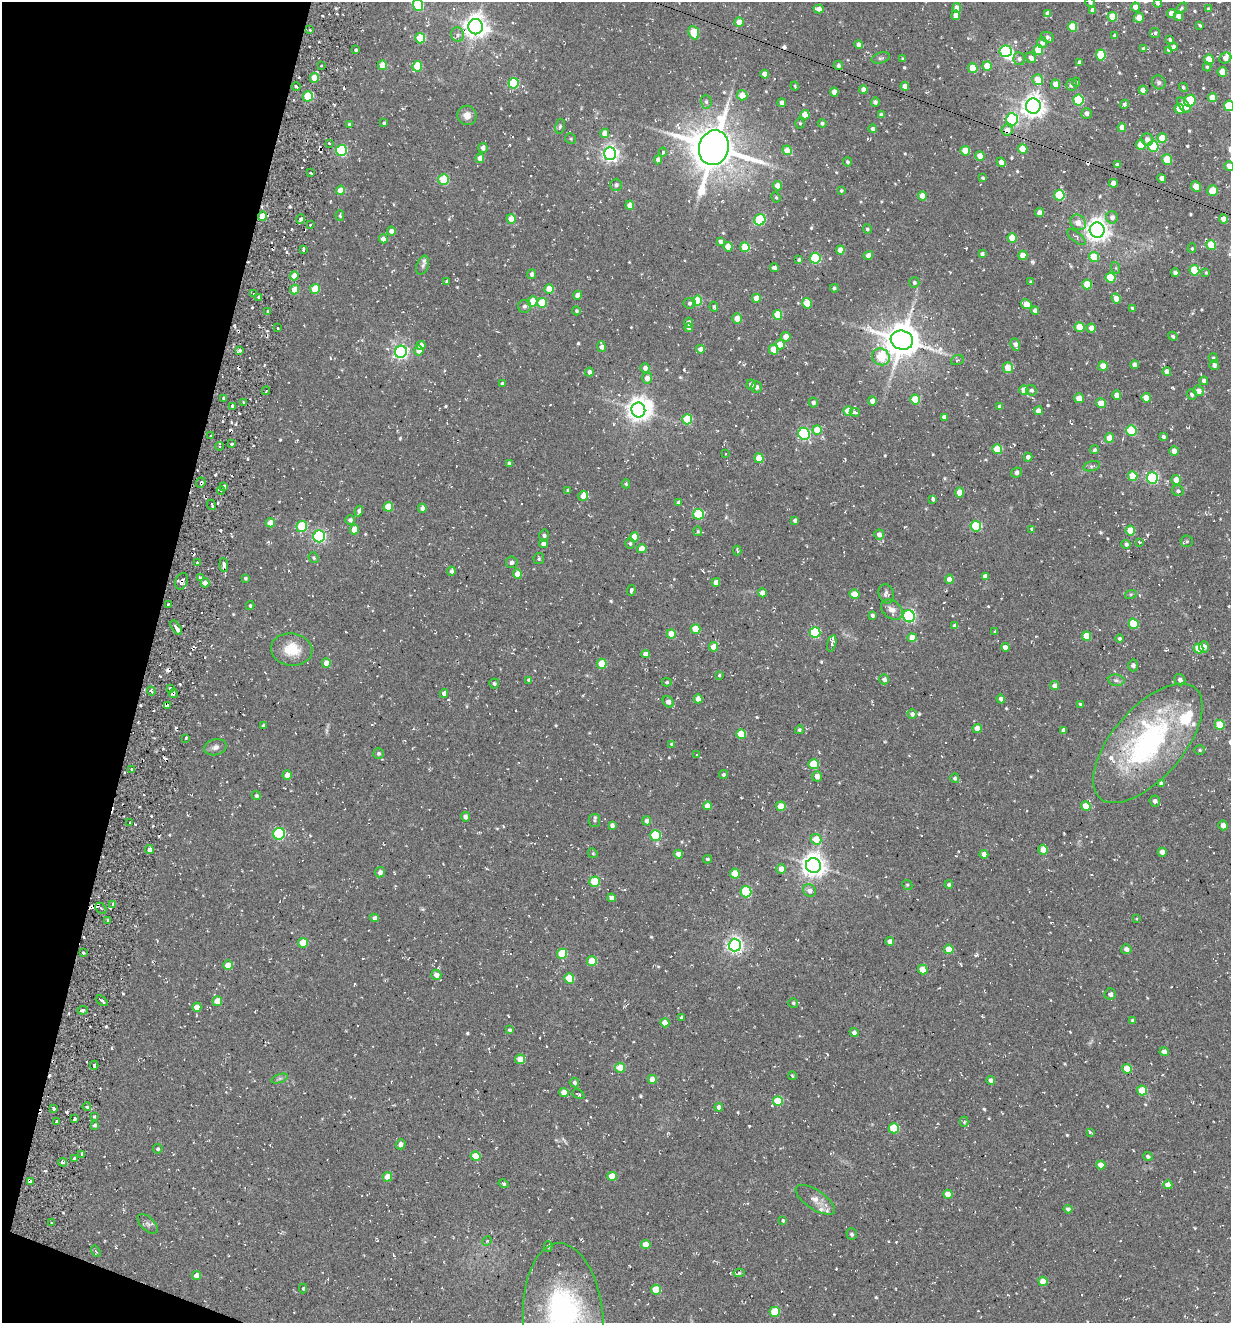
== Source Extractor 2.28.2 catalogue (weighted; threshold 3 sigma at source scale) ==
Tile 9 of 4 x 4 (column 1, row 3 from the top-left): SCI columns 256-1484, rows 1343-2663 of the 5354 x 5304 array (HDU 1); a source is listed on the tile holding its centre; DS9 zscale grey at full resolution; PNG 1233 x 1325 px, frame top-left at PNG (2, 2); each listed source drawn as its Kron ellipse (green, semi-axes under 4 px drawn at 4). Shown black and unused: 13% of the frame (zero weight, under 2 of 3 exposures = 3% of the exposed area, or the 3 px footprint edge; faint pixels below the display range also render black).
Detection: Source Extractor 2.28.2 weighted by HDU 2 'WHT'; one run over the whole footprint, this tile lists its part. Background 0.0885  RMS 0.013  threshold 0.0569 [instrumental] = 3 sigma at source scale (4.5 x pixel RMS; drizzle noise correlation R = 1.50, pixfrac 1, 0.05/0.05 arcsec/px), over >= 5 px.
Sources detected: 697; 1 too faint to see at this stretch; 2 inside a brighter object's white glare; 26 cosmic-ray / hot-pixel residue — neither listed nor drawn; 12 inside a brighter listed object's ellipse — not listed separately; of the other 656, all 500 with FLUX_AUTO >= 1.6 (the completeness limit of this list) listed and drawn (156 fainter detections not listed), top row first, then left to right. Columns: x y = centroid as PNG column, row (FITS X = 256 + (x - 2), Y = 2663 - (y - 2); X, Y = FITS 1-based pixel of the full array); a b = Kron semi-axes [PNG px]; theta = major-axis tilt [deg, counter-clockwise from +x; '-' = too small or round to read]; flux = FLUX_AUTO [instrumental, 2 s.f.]
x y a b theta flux
1090 2 5 4 - 3
1158 3 4 4 - 3.2
418 5 5 5 - 84
1135 7 4 4 - 8.4
957 8 5 4 - 11
1181 8 7 4 41 1.8
819 9 5 4 - 7.6
1208 9 4 3 - 1.7
1093 10 4 4 - 6.4
1048 13 4 4 - 4.6
1171 13 4 4 - 9.7
956 15 5 4 - 8.9
1179 16 5 4 - 7.4
1112 17 5 4 - 33
1139 18 5 5 - 10
739 22 4 4 - 15
1200 25 4 3 - 2.4
475 27 7 7 - 1100
1073 27 5 4 - 38
310 30 3 3 - 1.6
694 33 7 5 -67 42
1155 33 5 5 - 2.4
458 35 7 6 - 4.2
1115 36 4 3 - 2.9
1047 37 7 5 -24 5.2
420 38 5 5 - 57
1170 40 3 3 - 2.1
1042 42 5 5 - 5.5
859 45 4 4 - 6
1173 47 4 4 - 4.3
1143 48 4 4 - 2.2
356 50 3 3 - 2.1
1038 50 5 5 - 45
1169 50 4 4 - 3.6
1006 51 6 5 - 130
1101 55 5 5 - 49
881 58 9 5 14 2.8
1031 58 5 5 - 6.8
1225 58 6 5 - 8.1
903 59 3 3 - 2.4
1019 59 6 6 - 3.5
1209 59 5 4 - 29
1079 62 3 3 - 3.6
383 65 5 4 - 27
838 65 5 4 - 3.4
321 66 3 2 - 1.7
417 66 5 5 - 40
987 66 5 4 - 33
1207 67 4 4 - 1.7
973 68 5 4 - 29
1222 72 5 5 - 12
764 74 4 4 - 9.9
314 78 5 4 - 15
1038 80 5 5 - 24
1076 82 5 4 - 1.6
1159 82 7 6 - 3
513 83 5 5 - 74
1056 84 5 4 - 12
1071 85 5 5 - 2.9
795 86 4 3 - 2
905 86 4 4 - 10
296 87 4 2 - 1.7
1183 87 5 4 - 1.8
864 90 4 4 - 10
1143 90 4 4 - 8.4
834 92 4 4 - 11
742 95 5 5 - 22
308 96 5 5 - 49
1212 98 4 4 - 15
1078 100 5 5 - 86
1190 101 6 5 - 58
706 102 7 5 -87 2.9
875 102 4 4 - 3.3
782 103 4 4 - 6.3
1124 104 5 4 - 2.8
1184 105 9 5 -52 18
1033 106 7 7 - 960
1229 106 5 5 - 55
1179 109 5 4 - 18
1086 113 5 5 - 5.5
467 115 9 9 - 9.7
805 115 5 4 - 20
881 115 4 4 - 4.5
1012 119 6 6 - 150
384 123 4 3 - 2.1
800 123 5 4 - 2.1
822 123 4 4 - 2.9
349 125 4 3 - 2.9
560 126 7 5 79 2.4
1122 127 4 4 - 8.8
873 129 4 3 - 4.2
1007 130 5 5 - 11
605 133 5 4 - 13
1162 138 5 4 - 23
571 139 5 5 - 1.9
1147 140 6 6 - 6.8
329 143 3 3 - 2.2
1141 145 5 5 - 24
1153 146 5 5 - 83
483 148 5 4 - 5.4
714 148 17 15 75 4900
1023 149 5 4 - 22
787 150 5 4 - 21
341 151 5 5 - 130
965 151 5 4 - 28
663 152 4 3 - 2.3
610 154 6 6 - 480
980 156 5 4 - 14
480 158 5 4 - 8.8
1167 159 5 5 - 37
658 160 4 4 - 6.5
847 162 5 4 - 2.2
1001 162 5 4 - 8.6
1117 165 4 4 - 4.2
1229 166 5 4 - 10
311 173 4 2 - 2.3
983 178 4 3 - 1.9
1162 178 4 4 - 8.3
444 180 5 5 - 66
1113 183 4 4 - 8.1
616 185 6 6 - 3.8
777 186 4 4 - 12
1196 187 5 4 - 15
340 190 5 4 - 14
1213 190 5 5 - 23
841 191 4 3 - 1.9
1059 195 5 5 - 66
922 196 5 4 - 14
776 197 5 4 - 1.7
630 205 4 4 - 14
1040 213 4 4 - 8.6
262 216 5 4 - 28
340 216 5 3 - 1.8
1112 217 6 6 - 5.6
301 219 4 4 - 3.8
511 219 5 4 - 19
1224 219 4 4 - 14
760 220 6 5 - 84
1078 222 8 7 - 9.8
310 225 3 2 - 1.8
867 229 5 4 - 2.4
1097 230 7 7 - 970
391 231 4 4 - 5.7
1076 237 11 5 -37 3.8
1012 238 5 4 - 26
383 239 4 4 - 8.1
720 241 4 4 - 5
1211 245 5 4 - 40
728 247 4 4 - 22
745 247 5 4 - 39
1192 248 5 4 - 1.6
303 250 3 3 - 2.8
840 250 4 4 - 14
982 254 4 3 - 3.5
868 255 5 4 - 6.7
1023 255 5 4 - 19
1094 257 5 5 - 31
815 258 5 5 - 95
799 260 3 3 - 2.2
423 265 10 6 69 3.5
774 268 4 4 - 4
1116 268 6 4 -71 1.6
1194 270 5 5 - 61
1175 273 4 4 - 4.1
1206 273 4 3 - 1.6
532 274 5 4 - 4.9
294 276 4 4 - 14
1110 278 5 5 - 43
447 282 3 3 - 2.5
1030 282 4 3 - 2
914 283 5 5 - 3.2
1087 284 5 4 - 33
834 288 4 3 - 2.6
294 289 5 4 - 14
315 289 5 5 - 33
549 289 5 4 - 27
253 294 3 3 - 2.8
578 295 4 4 - 10
258 297 3 3 - 1.8
756 298 4 4 - 17
1116 298 5 4 - 10
532 301 5 5 - 30
697 301 5 4 - 47
542 303 5 5 - 36
690 303 6 5 - 3
807 303 5 4 - 29
1026 304 6 4 -31 19
524 306 6 6 - 3.4
714 307 5 4 - 2.4
1133 309 4 3 - 3.7
268 311 3 3 - 3.8
576 311 4 4 - 2.6
1035 311 4 4 - 6.9
777 315 5 4 - 36
737 318 5 5 - 15
689 323 5 4 - 5.8
1079 327 5 5 - 28
278 328 3 3 - 2.8
689 328 4 4 - 8.6
1091 328 4 4 - 10
1173 336 5 3 - 2.1
786 337 5 4 - 12
902 340 11 9 -17 3100
780 344 5 4 - 21
421 345 4 4 - 9.1
1015 345 6 4 -68 5.6
602 347 5 4 - 6.1
700 349 4 4 - 7.5
240 350 4 4 - 2.6
419 350 5 4 - 12
773 350 5 4 - 23
401 352 6 6 - 310
881 357 9 8 - 56
1213 358 5 4 - 2.1
957 360 6 5 - 2.3
1135 365 4 4 - 6.5
1214 365 5 4 - 4.6
1103 366 5 4 - 19
645 368 5 5 - 5.2
1008 368 5 5 - 19
589 372 4 4 - 4.2
1167 372 4 4 - 9.2
647 378 5 5 - 7.6
1204 381 4 4 - 4.8
502 383 3 3 - 2.3
751 385 5 4 - 5.7
756 387 6 5 - 3.8
1024 390 5 4 - 24
1031 390 5 5 - 3
266 391 4 2 - 2.8
1198 391 5 5 - 10
1192 394 5 5 - 3.3
1117 395 4 4 - 13
224 398 4 3 - 4.6
1079 398 5 4 - 11
1146 398 5 4 - 19
915 399 5 5 - 46
872 401 4 4 - 10
243 402 3 2 - 2.3
813 403 5 4 - 3.5
1101 403 5 4 - 14
232 407 4 2 - 3.8
999 407 4 3 - 3.9
638 410 7 7 - 1000
848 411 5 4 - 22
1038 411 4 4 - 8.3
855 412 5 4 - 4
944 417 4 4 - 5.9
687 419 5 5 - 52
817 430 5 4 - 26
1131 430 5 5 - 61
804 434 6 5 - 150
211 436 3 3 - 2.8
1163 437 4 3 - 2.8
1109 438 5 4 - 15
232 444 3 3 - 3.6
219 446 4 3 - 23
997 449 5 5 - 41
1095 450 4 4 - 2.4
1174 451 5 4 - 7
726 453 3 3 - 2.4
1028 457 4 4 - 4.2
759 458 5 4 - 31
509 463 3 3 - 2.8
1092 466 9 5 15 2.6
1016 473 5 4 - 3.2
1133 476 5 5 - 32
1152 478 6 5 - 140
1176 480 5 4 - 15
201 483 5 4 - 2.2
626 484 4 4 - 1.7
224 487 3 3 - 4.8
221 490 4 3 - 2
568 490 3 3 - 1.8
1178 491 6 5 - 2.5
960 493 5 4 - 20
583 496 5 4 - 14
933 499 4 3 - 3
678 502 4 3 - 1.9
212 505 5 2 - 2.6
388 507 5 4 - 25
422 508 4 4 - 5.5
359 511 5 4 - 4.9
698 514 5 5 - 73
350 520 5 4 - 3.5
795 520 4 3 - 3.7
270 523 5 4 - 13
976 526 5 5 - 87
302 527 5 5 - 63
1032 529 4 3 - 2.3
354 530 5 4 - 15
1130 530 5 4 - 30
698 531 5 4 - 1.7
879 535 5 5 - 6.4
319 536 6 6 - 200
544 536 6 4 -87 2.3
634 537 5 4 - 19
1187 541 6 5 - 2.1
1139 542 3 2 - 2.1
630 543 5 4 - 2.4
543 544 4 4 - 5.6
1126 544 4 4 - 4.1
642 549 5 4 - 15
737 550 5 3 - 2.2
314 558 5 4 - 2
539 559 5 5 - 2.2
197 562 3 3 - 2
512 562 6 6 - 4.1
224 565 7 4 -85 6.1
451 571 4 4 - 4.2
517 574 4 4 - 14
985 576 4 4 - 6
200 577 4 3 - 1.8
245 578 4 3 - 1.8
949 579 4 4 - 7.8
182 581 8 6 68 7.5
716 582 4 4 - 9.4
205 583 4 4 - 7.8
631 590 5 3 - 2.4
762 593 4 4 - 9.4
854 594 5 4 - 20
886 594 10 7 -71 4.2
1131 594 6 4 18 1.7
169 604 3 2 - 1.9
250 606 4 3 - 1.8
892 610 12 8 -37 8.6
872 615 4 4 - 3.2
909 616 6 6 - 200
1134 624 5 5 - 53
955 626 4 4 - 6.3
176 628 8 3 -57 10
696 629 5 4 - 34
995 632 4 3 - 2
815 633 5 5 - 100
671 634 4 4 - 23
1086 636 5 4 - 23
912 638 5 4 - 17
1119 639 4 4 - 2.7
832 643 8 4 75 3.1
714 647 5 4 - 19
1005 647 4 4 - 7.8
1204 647 5 5 - 6.4
292 649 21 16 -7 32
1199 649 5 5 - 35
645 654 4 4 - 6.9
326 663 4 4 - 14
602 664 5 5 - 31
1133 665 6 5 - 4.6
719 675 4 3 - 1.7
884 679 5 4 - 5.5
529 680 4 4 - 4.4
1116 680 8 5 -9 3.7
1180 680 6 5 - 4.2
667 682 5 4 - 1.6
494 684 5 5 - 2.7
1055 686 4 4 - 6.5
170 688 3 3 - 3.5
151 691 4 3 - 3.2
173 693 5 3 - 2.4
444 693 4 4 - 6.3
698 699 4 4 - 13
1001 699 4 4 - 5.2
668 702 6 5 - 8.3
1081 704 4 3 - 3.8
168 705 3 2 - 1.9
912 714 5 4 - 4.4
1220 725 5 4 - 45
263 726 4 3 - 4.1
977 728 4 4 - 16
799 730 4 4 - 2.2
1063 730 4 4 - 5.7
741 734 5 5 - 40
186 738 3 3 - 1.9
1148 743 73 35 49 270
672 744 4 4 - 3.6
215 747 11 8 14 5.9
1200 750 5 4 - 2.3
378 753 5 5 - 3.1
697 755 3 2 - 1.7
814 764 5 5 - 42
132 769 3 2 - 2.2
287 775 5 4 - 12
723 775 4 4 - 2.7
817 776 5 5 - 8.1
955 778 5 4 - 3
1161 784 4 3 - 4.1
256 796 4 4 - 2.4
1155 801 5 5 - 4.5
707 806 4 4 - 12
781 806 5 4 - 27
1086 806 5 4 - 27
465 817 5 4 - 4.5
594 820 7 6 - 2.9
647 821 4 4 - 5.9
130 823 3 3 - 2
612 825 4 4 - 4.5
1223 825 5 4 - 7.1
279 834 6 6 - 110
655 835 5 5 - 73
816 839 5 5 - 25
149 849 4 4 - 5.5
1043 850 5 4 - 15
1162 852 4 4 - 8.1
593 853 5 4 - 1.8
678 854 4 4 - 10
984 854 4 4 - 11
707 859 4 3 - 2.3
813 865 7 7 - 1100
781 869 5 4 - 10
380 872 5 4 - 6
735 874 5 5 - 26
594 882 5 5 - 43
907 885 5 4 - 1.7
949 885 4 4 - 2.6
810 891 7 6 - 6.8
746 892 5 5 - 85
612 898 4 4 - 7.4
113 904 4 3 - 2.5
101 908 6 4 -45 2.6
374 918 4 4 - 5.4
1137 919 3 3 - 1.9
108 920 3 3 - 1.7
890 942 4 4 - 8.6
303 943 5 5 - 31
735 945 6 6 - 450
949 949 5 4 - 22
1126 949 5 5 - 6.7
83 953 3 2 - 1.6
562 954 5 5 - 46
592 961 5 5 - 32
228 965 5 4 - 20
923 970 5 5 - 27
436 975 5 5 - 9.4
569 978 5 5 - 39
1110 994 5 5 - 4.3
102 1001 7 3 -43 4.4
217 1001 5 4 - 19
793 1003 5 4 - 2
197 1007 4 4 - 15
83 1010 5 3 - 3.5
681 1017 3 3 - 1.8
1133 1020 4 3 - 3
665 1023 4 4 - 15
510 1030 4 3 - 2.5
854 1032 4 4 - 5.1
1164 1052 4 4 - 7.6
520 1059 5 5 - 18
94 1065 4 3 - 3.2
620 1068 5 5 - 19
1127 1069 5 4 - 29
792 1076 4 3 - 1.7
280 1078 8 4 19 2.7
652 1079 4 4 - 14
991 1080 4 4 - 6
574 1083 5 4 - 3.2
1142 1090 5 5 - 31
564 1092 5 4 - 14
578 1094 6 3 -25 2
778 1101 5 5 - 39
87 1107 4 4 - 4.1
719 1107 4 4 - 6.4
53 1109 3 3 - 2.6
94 1116 3 3 - 3.1
75 1119 3 3 - 3.1
56 1122 3 3 - 3
964 1122 5 4 - 2.3
95 1125 3 3 - 2.4
894 1128 5 5 - 53
1090 1132 4 3 - 2.1
401 1144 5 5 - 6.3
158 1149 5 4 - 2.3
82 1154 4 2 - 4
475 1156 5 4 - 25
1148 1156 5 4 - 2.9
74 1158 3 3 - 4.1
63 1162 4 4 - 4.2
1101 1165 4 4 - 12
612 1176 4 4 - 27
387 1177 5 4 - 17
31 1181 4 3 - 4
503 1184 5 3 - 2.4
1168 1185 4 4 - 10
948 1194 5 4 - 17
815 1200 23 9 -34 12
1068 1209 4 4 - 3.8
783 1221 4 3 - 2.3
52 1223 3 2 - 2.2
148 1224 12 6 -43 3.9
852 1234 6 5 - 2.7
487 1241 5 4 - 1.7
646 1245 5 4 - 17
548 1246 5 4 - 2.2
96 1251 6 4 -59 2
739 1273 5 4 - 2.4
196 1275 4 4 - 8.5
1043 1281 5 4 - 20
303 1288 5 4 - 1.8
656 1290 5 5 - 32
775 1312 5 5 - 42
563 1321 78 40 -86 350
Overlapping masked pixels (flux is a lower limit): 5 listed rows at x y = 1007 130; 262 216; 201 483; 182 581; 173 693
Isophote crosses this tile's border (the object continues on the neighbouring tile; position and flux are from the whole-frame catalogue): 7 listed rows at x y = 1090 2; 1158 3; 418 5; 1225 58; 1229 106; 1229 166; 563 1321